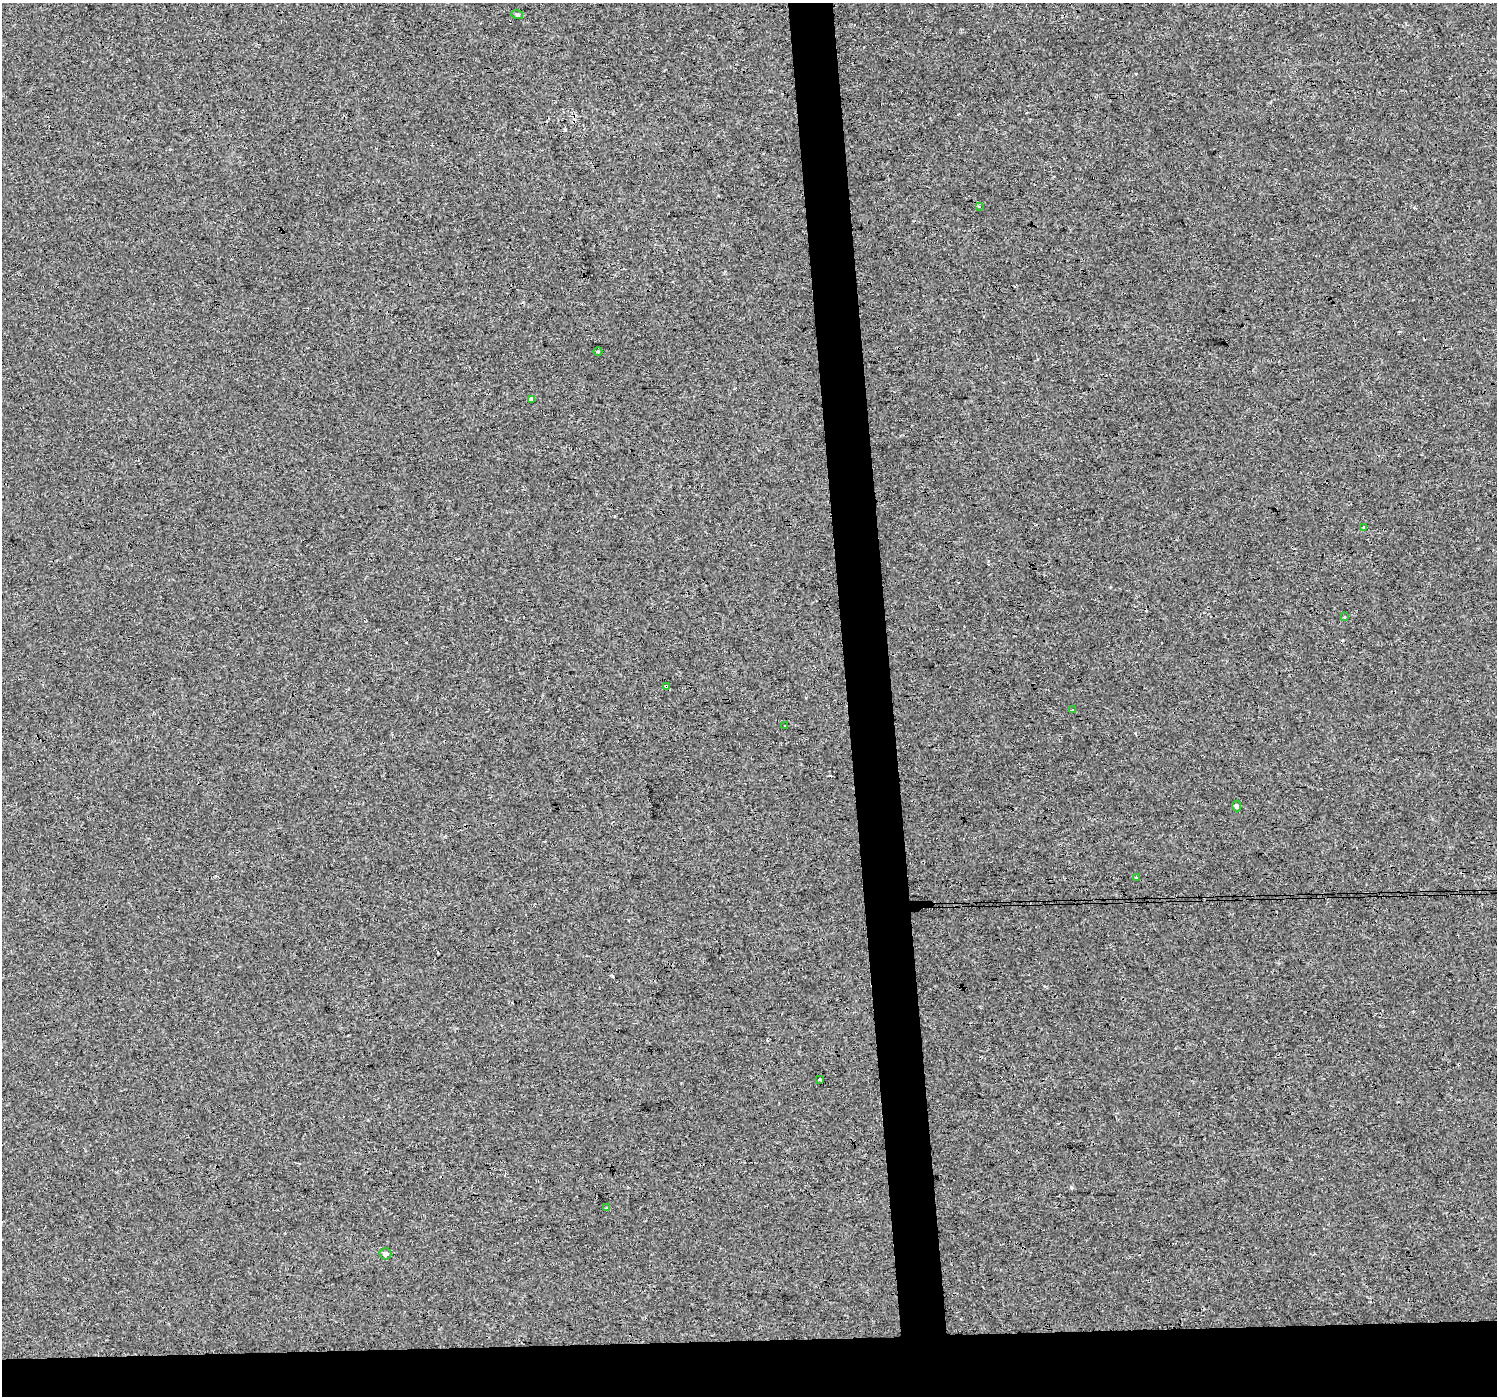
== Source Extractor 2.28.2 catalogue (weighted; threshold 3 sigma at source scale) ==
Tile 8 of 3 x 3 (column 2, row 3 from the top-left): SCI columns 1495-2989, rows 4-1397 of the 4483 x 4230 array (HDU 1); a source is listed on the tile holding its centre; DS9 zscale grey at full resolution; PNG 1499 x 1398 px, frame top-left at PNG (2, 3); each listed source drawn as its Kron ellipse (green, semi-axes under 4 px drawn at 4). Shown black and unused: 7% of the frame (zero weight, under 3 of 4 exposures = <1% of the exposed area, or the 3 px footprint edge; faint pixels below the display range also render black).
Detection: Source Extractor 2.28.2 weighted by HDU 2 'WHT'; one run over the whole footprint, this tile lists its part. Background 5.44e-04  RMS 0.0017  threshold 0.00785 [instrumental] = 3 sigma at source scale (4.5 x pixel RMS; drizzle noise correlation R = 1.50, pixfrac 1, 0.0396/0.0396 arcsec/px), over >= 5 px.
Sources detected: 17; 3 cosmic-ray / hot-pixel residue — neither listed nor drawn; the other 14 listed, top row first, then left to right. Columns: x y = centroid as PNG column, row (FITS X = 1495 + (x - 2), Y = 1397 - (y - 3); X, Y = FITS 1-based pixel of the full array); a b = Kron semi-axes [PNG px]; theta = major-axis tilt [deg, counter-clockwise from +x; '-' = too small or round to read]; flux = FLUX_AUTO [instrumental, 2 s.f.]
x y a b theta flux
517 14 6 4 -18 0.23
979 206 3 3 - 0.17
598 351 4 3 - 0.16
531 399 3 3 - 1.7
1364 527 3 3 - 0.3
1344 617 3 3 - 0.2
666 686 3 3 - 0.39
1072 710 3 3 - 0.41
785 725 3 2 - 0.15
1237 806 5 4 - 0.35
1136 877 2 2 - 0.17
820 1079 3 2 - 0.24
607 1207 4 3 - 0.25
385 1254 6 5 - 0.49
Overlapping masked pixels (flux is a lower limit): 1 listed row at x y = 666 686
Unlisted compact peaks at least as high as the median listed source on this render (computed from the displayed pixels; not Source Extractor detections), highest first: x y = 1071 1187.